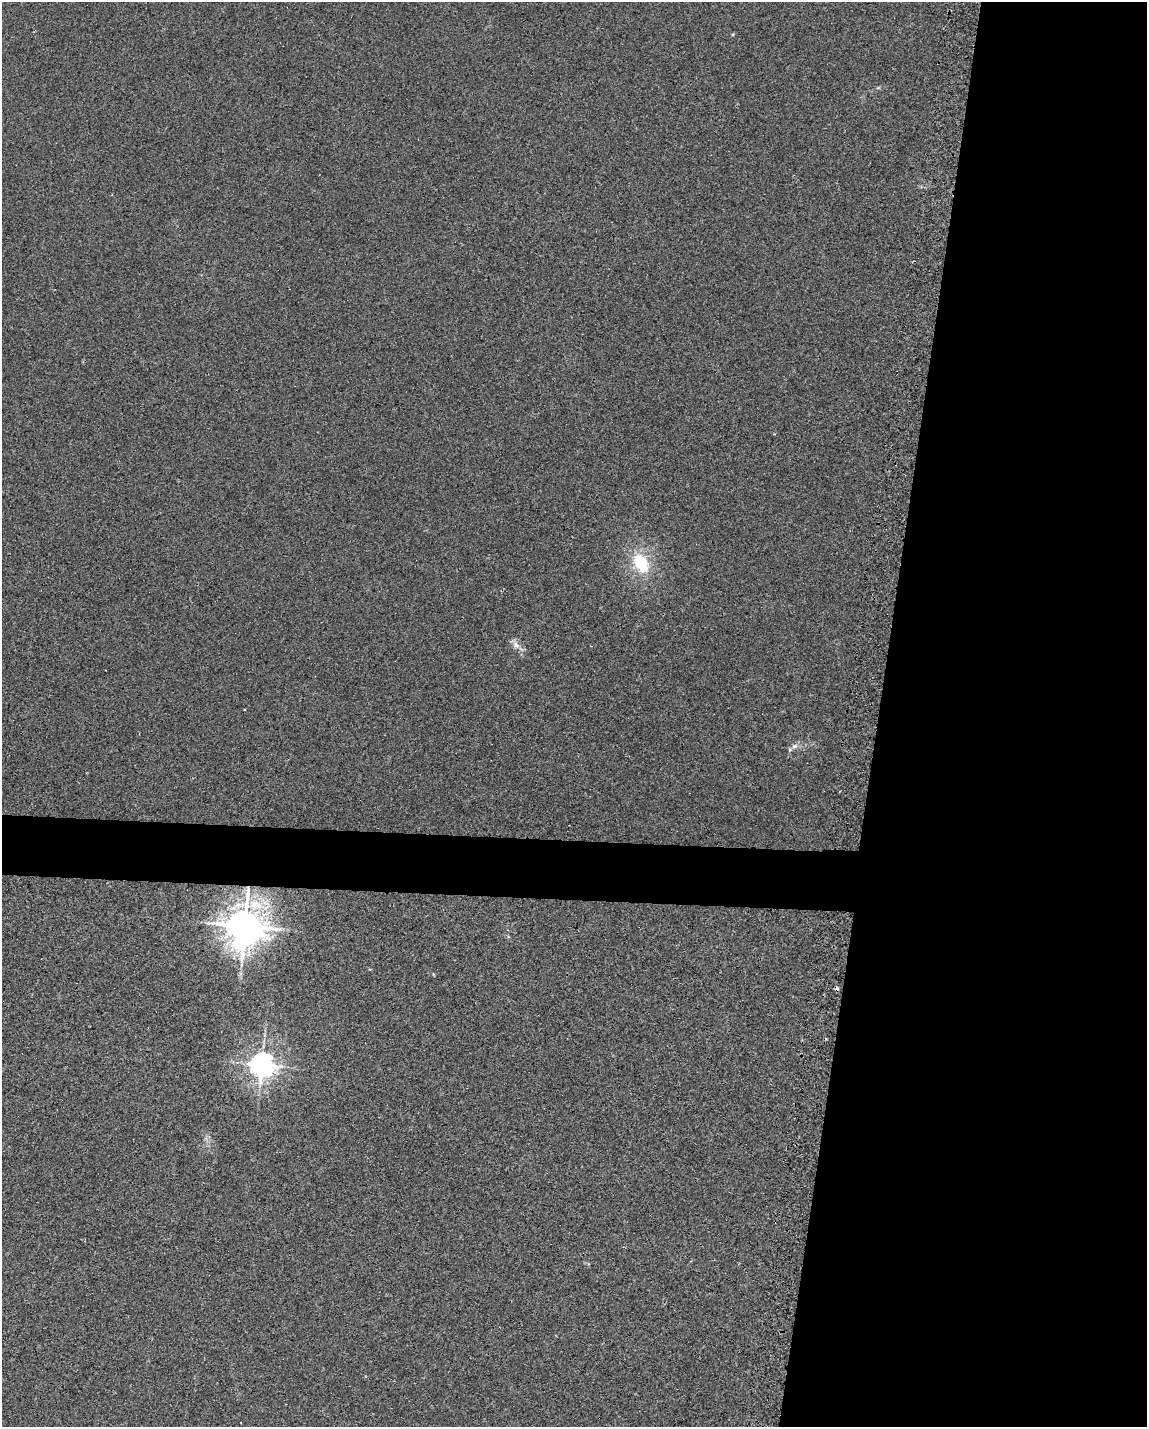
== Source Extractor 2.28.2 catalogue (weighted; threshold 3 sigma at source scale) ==
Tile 8 of 4 x 3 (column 4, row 2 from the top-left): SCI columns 3473-4617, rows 1650-3074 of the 4651 x 4613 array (HDU 1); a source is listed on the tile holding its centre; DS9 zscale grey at full resolution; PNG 1149 x 1429 px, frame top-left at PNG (2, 2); no overlay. Shown black and unused: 26% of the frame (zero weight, under 2 of 3 exposures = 2% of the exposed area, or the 3 px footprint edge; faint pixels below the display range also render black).
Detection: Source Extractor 2.28.2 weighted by HDU 2 'WHT'; one run over the whole footprint, this tile lists its part. Background 0.029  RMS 0.0075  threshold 0.0335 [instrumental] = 3 sigma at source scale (4.5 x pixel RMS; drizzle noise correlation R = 1.50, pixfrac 1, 0.05/0.05 arcsec/px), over >= 5 px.
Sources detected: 6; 1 cosmic-ray / hot-pixel residue — not listed; the other 5 listed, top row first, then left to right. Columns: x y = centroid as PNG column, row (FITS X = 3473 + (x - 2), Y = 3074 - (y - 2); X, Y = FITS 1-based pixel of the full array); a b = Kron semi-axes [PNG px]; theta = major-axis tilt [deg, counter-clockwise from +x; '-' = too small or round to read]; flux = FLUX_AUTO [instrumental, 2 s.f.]
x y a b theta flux
641 563 24 16 -61 29
516 645 10 7 -83 3.5
794 746 9 6 16 3
245 926 12 11 - 1900
262 1065 7 7 - 710
Overlapping masked pixels (flux is a lower limit): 1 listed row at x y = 245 926